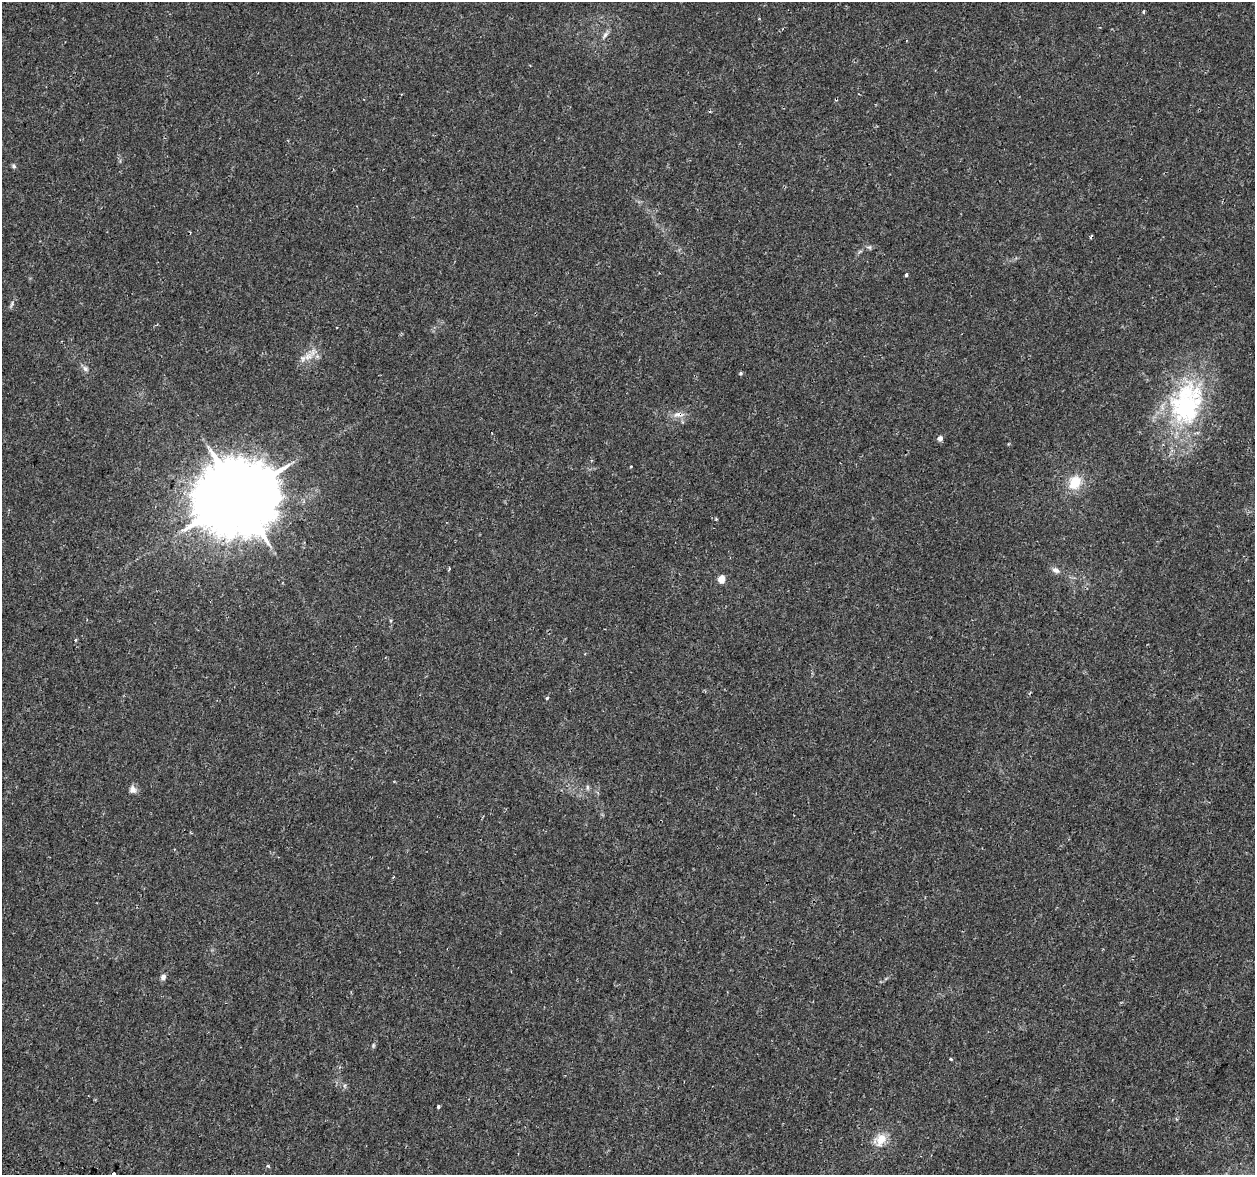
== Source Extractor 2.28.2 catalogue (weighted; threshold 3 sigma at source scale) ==
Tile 7 of 4 x 4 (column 3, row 2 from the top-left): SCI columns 2548-3800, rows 2674-3846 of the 5090 x 5287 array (HDU 1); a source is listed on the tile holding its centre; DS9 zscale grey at full resolution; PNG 1257 x 1177 px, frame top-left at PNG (2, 2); no overlay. Shown black and unused: <1% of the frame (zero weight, under 2 of 3 exposures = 3% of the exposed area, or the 3 px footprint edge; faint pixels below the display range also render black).
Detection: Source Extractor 2.28.2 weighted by HDU 2 'WHT'; one run over the whole footprint, this tile lists its part. Background 0.00707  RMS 0.0022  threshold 0.0101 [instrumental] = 3 sigma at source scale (4.5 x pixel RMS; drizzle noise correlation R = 1.50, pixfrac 1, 0.0396/0.0396 arcsec/px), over >= 5 px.
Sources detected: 32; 1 cosmic-ray / hot-pixel residue — not listed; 1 inside a brighter listed object's ellipse — not listed separately; the other 30 listed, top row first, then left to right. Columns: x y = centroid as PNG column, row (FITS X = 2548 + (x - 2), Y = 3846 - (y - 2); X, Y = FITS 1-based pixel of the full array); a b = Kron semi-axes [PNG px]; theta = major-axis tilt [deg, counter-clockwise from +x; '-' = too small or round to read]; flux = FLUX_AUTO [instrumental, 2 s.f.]
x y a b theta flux
1143 11 3 3 - 0.37
605 35 10 6 54 0.83
14 166 7 5 -24 0.38
869 247 8 5 -2 0.48
906 275 3 3 - 0.9
12 304 10 4 72 0.51
308 357 16 7 21 2
85 369 9 7 -45 0.73
740 373 5 4 - 0.38
1185 407 61 46 66 33
678 414 16 8 4 1.7
940 438 4 4 - 1.4
631 466 3 2 - 0.19
1075 482 16 13 63 5.3
238 496 22 20 35 2700
449 569 4 2 - 0.29
1056 570 11 7 -31 0.95
721 579 5 5 - 5.4
75 640 4 3 - 0.21
585 654 3 3 - 0.2
547 698 5 4 - 0.25
587 787 8 4 -89 0.41
132 789 10 9 - 1.1
163 977 7 6 - 0.86
373 1045 7 5 83 0.35
951 1059 3 3 - 0.57
438 1106 3 3 - 1.1
880 1140 18 14 45 3.5
268 1166 5 3 - 0.27
113 1174 3 3 - 1.3
Overlapping masked pixels (flux is a lower limit): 1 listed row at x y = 678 414
Isophote crosses this tile's border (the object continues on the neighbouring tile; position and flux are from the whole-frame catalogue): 1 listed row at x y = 113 1174